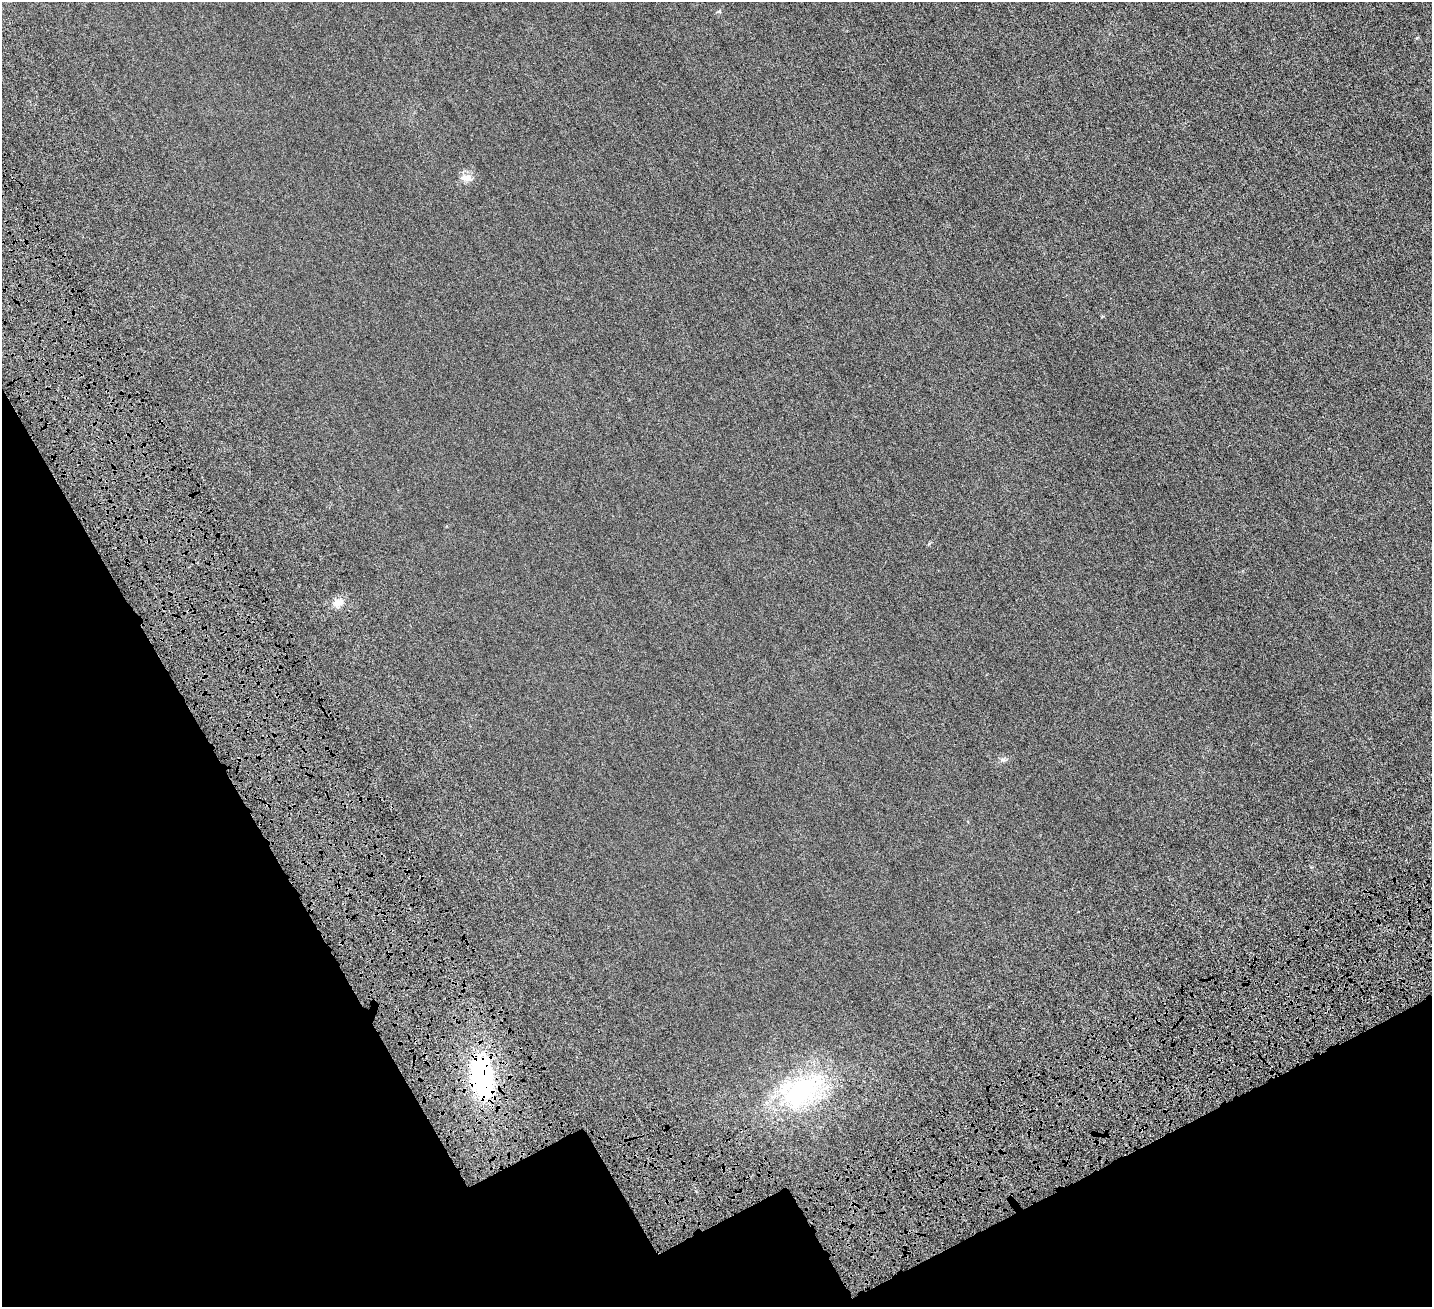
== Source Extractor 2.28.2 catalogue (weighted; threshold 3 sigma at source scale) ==
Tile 14 of 4 x 4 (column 2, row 4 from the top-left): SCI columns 1735-3164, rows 480-1784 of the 6329 x 6320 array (HDU 1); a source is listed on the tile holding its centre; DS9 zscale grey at full resolution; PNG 1434 x 1309 px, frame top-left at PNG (2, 2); no overlay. Shown black and unused: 21% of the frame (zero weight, under 6 of 12 exposures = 14% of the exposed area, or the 3 px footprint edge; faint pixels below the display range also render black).
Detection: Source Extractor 2.28.2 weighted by HDU 2 'WHT'; one run over the whole footprint, this tile lists its part. Background 0.00232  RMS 0.002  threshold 0.00827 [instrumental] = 3 sigma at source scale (4.09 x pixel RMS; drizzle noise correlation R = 1.36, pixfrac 0.8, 0.05/0.05 arcsec/px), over >= 5 px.
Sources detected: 7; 1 inside a brighter listed object's ellipse — not listed separately; the other 6 listed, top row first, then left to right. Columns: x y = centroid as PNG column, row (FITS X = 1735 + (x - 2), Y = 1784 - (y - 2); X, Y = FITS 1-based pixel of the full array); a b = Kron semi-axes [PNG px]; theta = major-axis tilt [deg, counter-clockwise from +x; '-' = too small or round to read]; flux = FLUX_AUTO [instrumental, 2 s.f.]
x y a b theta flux
719 11 6 5 - 0.23
466 178 17 8 1 1.2
338 603 10 10 - 1.2
1003 759 7 4 -1 0.34
482 1077 31 17 -80 26
800 1092 64 32 38 22
Overlapping masked pixels (flux is a lower limit): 1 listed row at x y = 482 1077